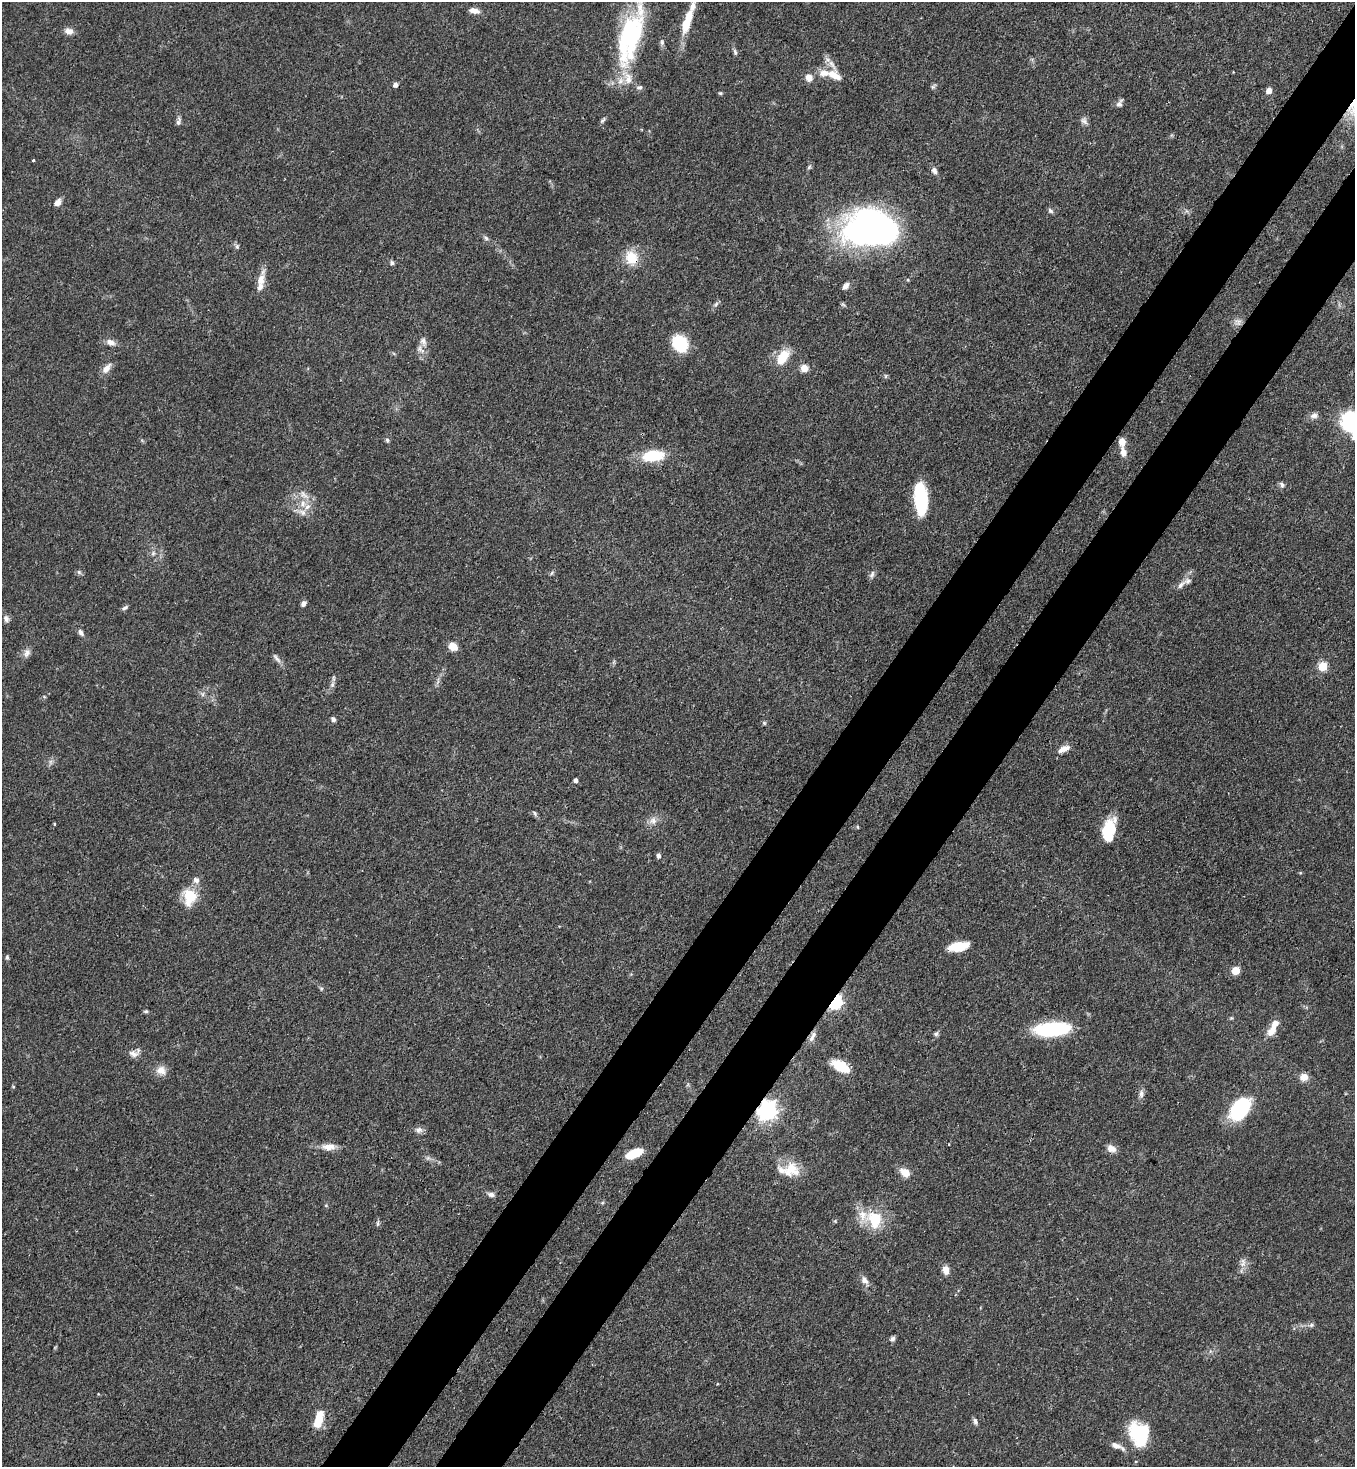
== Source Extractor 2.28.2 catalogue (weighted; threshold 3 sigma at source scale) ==
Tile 10 of 4 x 4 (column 2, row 3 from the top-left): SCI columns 1580-2932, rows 1524-2988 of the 6001 x 5979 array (HDU 1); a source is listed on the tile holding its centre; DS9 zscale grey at full resolution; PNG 1357 x 1469 px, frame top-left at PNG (2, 2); no overlay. Shown black and unused: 9% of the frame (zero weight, under 3 of 4 exposures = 7% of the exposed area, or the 3 px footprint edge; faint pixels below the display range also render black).
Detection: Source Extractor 2.28.2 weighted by HDU 2 'WHT'; one run over the whole footprint, this tile lists its part. Background 0.0827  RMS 0.0039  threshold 0.0174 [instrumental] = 3 sigma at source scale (4.5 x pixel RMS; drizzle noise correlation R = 1.50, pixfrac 1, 0.05/0.05 arcsec/px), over >= 5 px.
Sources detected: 121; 1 inside a brighter object's white glare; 1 long thin detection or spike segment (spike, bleed or trail) — not listed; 11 inside a brighter listed object's ellipse — not listed separately; the other 108 listed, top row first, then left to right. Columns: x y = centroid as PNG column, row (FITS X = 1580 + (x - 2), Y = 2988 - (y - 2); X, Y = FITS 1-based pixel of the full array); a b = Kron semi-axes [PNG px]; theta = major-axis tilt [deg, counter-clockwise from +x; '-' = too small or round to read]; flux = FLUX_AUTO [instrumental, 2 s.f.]
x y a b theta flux
474 11 13 6 -12 2.4
687 21 32 9 72 11
69 31 11 7 -10 2.1
630 37 70 25 75 53
662 42 9 5 89 0.95
735 52 9 5 -72 0.92
834 75 22 12 -28 6
809 77 9 8 - 2.7
395 85 5 5 - 1.5
639 87 9 5 12 1
933 87 7 4 1 0.68
1269 90 6 6 - 2.5
720 93 5 5 - 0.48
1119 103 11 6 61 1.3
603 120 10 4 45 0.83
178 121 12 5 76 1.1
1084 121 11 7 -54 1.5
33 160 3 3 - 0.92
809 167 7 4 46 0.65
934 171 9 6 -61 1.5
57 203 7 6 - 2.7
1050 211 8 5 -46 0.88
871 229 49 31 -1 170
486 238 7 5 -47 0.84
237 246 7 5 -71 0.81
631 258 19 15 -68 8.2
392 263 6 5 - 0.8
261 280 17 10 72 3.9
846 286 9 6 47 1.6
716 304 8 4 46 0.85
1238 322 9 9 - 1.9
423 341 13 8 -77 2.5
110 342 12 7 -19 2.3
680 343 13 10 -54 22
782 357 16 10 55 9.6
106 368 14 7 50 2.9
804 368 8 8 - 3.1
1314 416 11 7 13 1.7
1351 422 24 18 -41 31
387 440 6 5 - 0.74
1122 442 8 7 - 3.3
1123 452 12 7 -78 2.7
653 456 23 11 5 15
1282 484 8 5 -42 1
303 494 14 7 -50 2.6
920 498 31 12 -85 21
303 503 10 6 74 2.4
153 553 7 5 46 0.91
79 572 6 6 - 0.81
552 573 7 4 46 0.6
872 574 12 5 66 1.2
1181 585 16 6 41 2.1
303 604 6 5 - 1.5
125 608 8 5 32 0.94
6 619 9 7 -79 1.3
81 632 9 5 -66 1.3
453 647 10 8 -36 3.8
27 653 12 7 60 1.9
277 658 16 5 -49 1.5
1323 666 5 5 - 17
332 685 8 5 59 1.1
333 719 5 5 - 1.1
764 723 6 5 - 0.59
1063 749 16 7 25 3
575 780 4 4 - 1.2
535 813 7 4 -71 0.72
653 820 10 9 - 2.4
54 824 4 2 - 0.36
858 827 5 3 - 0.39
1108 831 25 13 77 14
658 856 6 6 - 0.93
189 897 22 16 86 9.5
958 946 20 9 11 9.2
7 957 6 4 -90 0.64
1235 970 5 5 - 12
321 989 5 5 - 0.58
835 1002 6 5 - 76
146 1011 8 4 -8 0.58
1231 1018 5 4 - 0.47
1053 1029 36 14 5 31
1272 1031 14 8 57 4.1
936 1034 7 5 38 0.89
133 1054 14 8 -16 2.3
839 1066 15 10 -33 11
161 1070 13 12 - 3.4
1304 1077 9 9 - 3.1
1141 1094 11 7 -80 1.6
1240 1109 26 17 52 25
767 1110 7 7 - 210
418 1130 10 8 -8 1.6
328 1147 19 8 -1 3.7
1111 1148 10 8 -31 2.9
634 1153 16 7 23 10
792 1170 21 21 - 9
905 1172 12 8 -36 4.3
491 1194 9 6 -15 1.4
874 1219 23 18 -68 14
835 1221 5 5 - 0.46
378 1223 8 4 82 0.66
1243 1263 15 6 -88 2.1
946 1270 10 7 -74 2.9
864 1280 10 7 -51 2.2
1311 1325 7 5 47 0.84
892 1339 7 6 - 1.1
318 1420 20 9 75 8.5
975 1422 10 5 -73 1.1
1139 1434 27 21 -73 21
1116 1445 14 7 -22 2.6
Overlapping masked pixels (flux is a lower limit): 3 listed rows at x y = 631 258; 835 1002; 767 1110
Isophote crosses this tile's border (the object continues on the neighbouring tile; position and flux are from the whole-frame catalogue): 2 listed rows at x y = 630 37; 1351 422